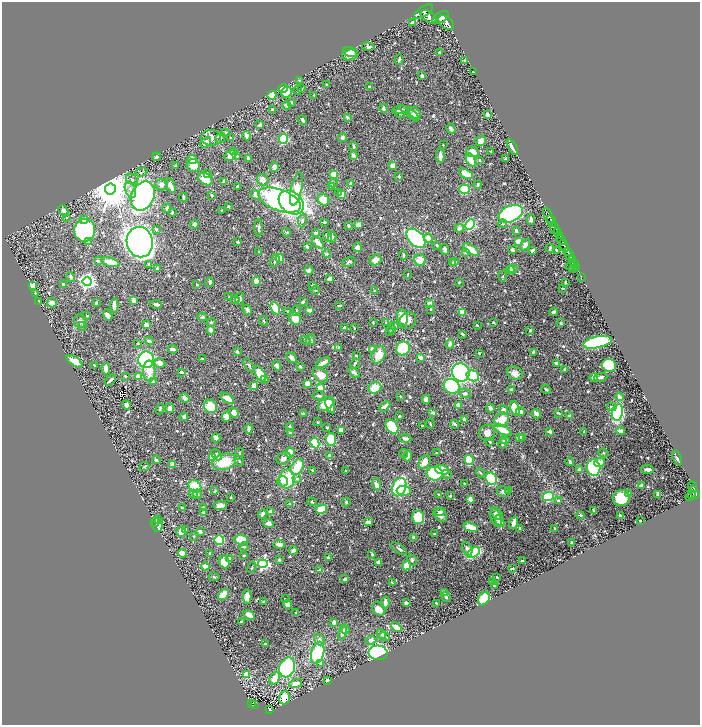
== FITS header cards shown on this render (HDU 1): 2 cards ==
NAXIS1  =                 1396
NAXIS2  =                 1446

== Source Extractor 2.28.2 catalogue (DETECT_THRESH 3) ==
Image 1396 x 1446 px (HDU 1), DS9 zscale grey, zoomed out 1/2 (1 PNG px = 2 x 2 image px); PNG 702 x 727 px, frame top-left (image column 1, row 1446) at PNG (2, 2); each listed source drawn as its Kron ellipse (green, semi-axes under 4 px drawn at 4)
Background 0.713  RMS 0.009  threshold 0.0269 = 3 sigma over >= 5 px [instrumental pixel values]
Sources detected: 814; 26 cannot appear on this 1/2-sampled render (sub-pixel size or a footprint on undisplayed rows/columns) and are neither listed nor drawn; of the other 788, the 500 brightest by FLUX_AUTO listed and drawn (288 fainter detections omitted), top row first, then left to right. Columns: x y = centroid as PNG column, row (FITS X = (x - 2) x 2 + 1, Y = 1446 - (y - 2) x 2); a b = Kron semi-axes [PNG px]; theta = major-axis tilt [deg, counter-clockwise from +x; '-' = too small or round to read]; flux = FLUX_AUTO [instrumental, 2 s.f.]
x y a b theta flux
423 12 11 5 32 3500
429 17 9 5 -35 4100
441 17 9 5 33 5300
412 23 3 3 - 3.4
446 23 9 5 -42 4500
368 47 6 4 -10 3.8
350 52 7 4 -13 8.2
439 52 4 3 - 2.7
350 55 8 5 12 8.3
399 60 5 3 - 4
465 61 2 2 - 11
473 72 2 2 - 2.2
422 76 4 2 - 6.3
300 81 4 3 - 6
326 85 3 2 - 2
369 87 4 3 - 2.3
283 88 5 3 - 52
301 88 3 2 - 1.8
298 90 4 3 - 1.8
287 92 5 5 - 45
272 95 4 4 - 38
314 95 2 2 - 2.5
291 102 4 3 - 2
287 105 4 4 - 4.3
383 108 5 3 - 3.9
273 109 4 3 - 2.4
400 110 8 3 8 8
415 113 6 5 - 10
400 114 5 3 - 2.1
487 115 3 3 - 16
413 116 7 3 -41 8.9
347 117 3 3 - 3.7
303 120 5 3 - 5.6
260 125 3 2 - 6.3
451 129 5 3 - 6.9
226 133 4 2 - 2
246 136 5 3 - 9.2
211 138 10 8 -6 8.8
220 138 5 5 - 4.3
230 138 2 2 - 2.2
342 138 4 3 - 6.8
283 139 5 4 - 130
481 141 5 5 - 9.1
205 142 6 4 41 17
443 145 2 2 - 2.9
353 146 5 3 - 4
513 147 8 2 -63 6.8
491 151 2 2 - 1.9
233 152 3 2 - 6
472 152 6 5 - 15
353 155 4 3 - 5.6
230 156 6 4 39 15
237 156 4 3 - 2.1
440 156 7 3 -89 10
157 157 4 3 - 2.4
248 158 4 3 - 5.1
505 158 3 2 - 3
192 160 5 4 - 26
471 160 7 4 -59 36
480 160 3 3 - 3.1
193 165 7 6 - 23
393 165 4 4 - 11
175 166 3 2 - 2.3
274 167 5 3 - 8.8
141 172 6 2 15 2
207 173 3 2 - 2
466 174 7 4 -27 32
334 175 4 3 - 40
399 176 2 2 - 2.4
132 179 6 5 - 4.7
205 179 7 5 -39 40
263 180 6 5 - 14
223 181 3 3 - 3.9
333 183 4 4 - 3.1
161 184 6 6 - 10
351 184 4 3 - 3.9
171 185 8 3 -68 17
478 185 4 3 - 2.4
331 186 4 3 - 8
237 187 2 2 - 3.2
110 189 5 5 - 7000
130 189 8 5 -69 9.1
296 189 17 5 78 36
464 189 5 4 - 110
338 193 3 3 - 1.8
255 194 5 3 - 9.8
342 194 4 3 - 22
212 195 3 2 - 3.2
143 196 15 11 65 590
183 198 4 2 - 2.8
280 200 22 10 -20 390
323 200 6 5 - 39
291 202 14 10 -40 570
228 206 3 2 - 2.3
167 208 4 3 - 6.2
64 211 6 3 -46 12
222 211 2 2 - 4.1
172 213 3 3 - 2.8
511 214 13 8 23 600
548 215 8 3 -66 1800
66 217 3 3 - 1.8
84 220 4 4 - 6.1
531 220 5 3 - 5
302 221 7 4 81 4.3
552 221 6 2 -64 1100
324 222 4 3 - 2
195 224 4 3 - 4
502 224 5 3 - 2.1
348 225 3 2 - 5.1
358 225 4 3 - 14
470 225 5 4 - 170
259 228 8 3 89 5.3
459 228 5 4 - 5.9
554 228 6 3 -87 370
156 229 4 3 - 2.7
85 230 11 10 - 300
516 230 2 2 - 6.8
287 232 5 3 - 1.8
557 232 3 2 - 620
316 233 3 2 - 3.2
327 236 5 3 - 7
560 236 3 1 - 320
332 237 6 3 90 2.8
416 238 11 7 -47 260
428 238 5 4 - 14
561 240 5 3 - 800
88 241 2 2 - 11
518 241 3 3 - 27
140 242 15 13 -80 2400
237 242 3 2 - 2
318 242 7 3 -46 20
437 245 4 3 - 2.8
525 245 7 4 58 7
307 246 3 2 - 4
564 246 6 3 -66 2000
357 247 5 4 - 8.2
550 248 4 2 - 3.5
471 249 9 4 -32 32
445 250 6 3 -76 7.7
512 250 3 2 - 5.1
533 250 3 2 - 5.1
556 250 3 2 - 2.6
259 251 2 2 - 1.7
567 251 2 2 - 620
465 253 3 3 - 2
327 254 4 4 - 2.2
403 255 4 2 - 3.1
569 255 5 3 - 1400
280 259 4 3 - 26
275 260 6 3 69 5
376 260 6 5 - 15
420 260 6 5 - 28
572 260 2 2 - 260
98 261 4 3 - 3.9
110 262 10 3 -17 27
349 262 7 4 22 3.9
455 262 4 3 - 3
452 263 3 3 - 3
149 264 4 3 - 2.2
574 264 2 1 - 140
570 266 5 2 - 3.8
577 268 2 2 - 60
157 269 4 3 - 3.6
510 269 4 3 - 1.9
513 269 4 3 - 2.4
574 269 3 2 - 2.9
309 270 4 4 - 6.1
407 275 2 2 - 1.9
503 276 5 3 - 1.8
71 277 5 3 - 4.1
582 278 2 1 - 8.7
329 279 3 3 - 13
87 281 4 4 - 680
256 281 4 3 - 17
210 282 5 3 - 4.8
459 282 2 2 - 2.5
565 282 3 2 - 2.5
63 284 3 2 - 2.5
33 285 3 3 - 11
197 285 2 2 - 2
312 285 3 2 - 2
563 288 3 2 - 2.1
315 290 4 2 - 1.7
375 291 2 2 - 3.4
35 293 2 2 - 4.2
229 297 3 2 - 1.8
239 299 6 4 87 6.4
133 300 3 3 - 13
235 300 4 3 - 2.9
39 301 2 2 - 1.7
303 302 3 2 - 2.2
52 303 5 4 - 13
96 303 4 3 - 2.5
429 303 4 3 - 8.4
156 304 6 3 -12 6.5
340 305 4 2 - 2.5
114 306 7 3 -87 12
275 308 6 4 -66 67
431 309 3 2 - 3.3
247 310 5 3 - 5.7
310 310 3 3 - 11
288 311 3 3 - 2.6
296 311 5 3 - 2
462 312 4 3 - 21
554 312 4 3 - 5.7
107 315 6 3 -59 8.4
87 316 2 2 - 2
202 317 5 3 - 3
295 318 7 5 -53 25
402 318 8 5 -82 20
80 321 7 6 - 6.4
264 321 5 3 - 1.7
408 321 9 7 42 13
211 322 5 4 - 2.4
373 322 3 2 - 1.8
493 322 3 3 - 2.2
385 323 4 3 - 1.8
561 323 3 2 - 3.1
146 325 3 3 - 13
477 325 3 2 - 1.8
82 326 4 3 - 1.9
395 326 4 3 - 3.8
344 328 3 3 - 5.8
354 328 3 2 - 2.1
392 329 4 4 - 2.3
211 330 4 3 - 7.5
530 331 3 3 - 2.2
389 332 2 2 - 1.7
462 334 3 2 - 1.9
305 340 5 4 - 2.6
310 340 5 4 - 3.1
149 341 4 3 - 7.3
597 342 14 5 12 190
138 343 3 3 - 1.8
450 344 4 3 - 7.6
338 347 4 3 - 1.7
173 349 5 3 - 5.9
372 349 4 4 - 8
403 349 7 6 - 160
237 351 3 2 - 3.3
533 352 4 3 - 2.2
479 353 2 2 - 3
356 355 3 3 - 1.9
379 355 9 6 64 29
292 358 6 4 -46 9.3
420 358 4 3 - 8.1
202 359 3 2 - 2
146 360 8 8 - 230
75 361 9 4 -34 24
160 363 6 4 -20 11
323 363 8 3 32 17
557 363 3 2 - 7.5
355 364 5 3 - 2.7
94 365 3 2 - 2
609 365 7 6 - 85
249 366 8 3 -54 3.5
277 366 5 3 - 11
300 366 4 2 - 2.2
106 369 6 4 -84 10
565 370 3 2 - 3.3
149 371 10 6 -86 21
181 372 3 2 - 5.6
354 372 6 4 -41 5.4
461 372 9 8 - 450
515 373 8 6 -25 12
260 374 9 4 -57 35
320 375 9 6 -45 23
125 376 2 2 - 1.9
473 376 6 5 - 77
139 377 4 3 - 20
594 377 4 3 - 7.4
601 377 6 4 7 4.9
265 379 4 3 - 2.1
110 380 6 2 40 7.4
153 381 4 3 - 7.5
307 384 4 3 - 15
254 386 4 3 - 13
452 386 8 7 - 140
320 388 4 3 - 14
375 388 6 5 - 35
546 389 5 2 - 3.1
511 390 2 2 - 9.2
465 393 6 5 - 4
319 396 6 3 -1 4.7
400 396 3 2 - 2.2
619 397 4 3 - 7.3
185 398 5 3 - 11
227 398 7 4 -34 19
426 399 4 4 - 8.6
326 404 9 5 32 40
126 405 4 3 - 10
330 405 8 4 -74 15
458 405 3 3 - 12
210 406 7 6 - 47
385 406 6 3 41 7.2
612 407 5 4 - 5.4
170 408 5 3 - 12
491 408 4 4 - 5
515 408 7 4 -72 36
160 409 5 3 - 4.4
504 410 5 3 - 7.3
234 412 5 4 - 15
520 412 4 3 - 8.6
617 412 8 5 80 140
433 413 2 2 - 14
558 413 3 2 - 2
303 414 4 3 - 4.6
536 414 5 3 - 9
569 415 4 3 - 4
399 416 2 2 - 3.8
184 417 4 3 - 7.7
226 417 5 4 - 12
464 419 3 2 - 5.9
502 420 8 6 37 28
317 422 3 3 - 1.9
430 424 5 3 - 2.2
455 424 5 2 - 3.6
422 426 2 2 - 4.9
290 427 4 2 - 5.6
392 427 8 5 -53 98
249 428 5 2 - 5.1
327 428 3 2 - 3
341 430 4 3 - 16
503 430 9 4 -27 38
621 431 4 3 - 9.8
550 432 3 3 - 4.7
584 432 4 3 - 2.1
290 433 4 3 - 2.9
487 433 8 8 - 11
519 437 3 3 - 7.7
522 437 3 3 - 3.8
216 438 4 3 - 3.9
405 438 6 3 -3 5.2
331 439 6 5 - 65
505 440 4 4 - 5.7
490 442 3 2 - 2.2
315 443 5 4 - 110
503 443 5 3 - 3.1
290 452 5 4 - 15
239 453 6 3 78 2.8
436 453 2 2 - 1.8
603 453 5 3 - 1.9
404 454 4 3 - 2.2
217 455 6 4 -48 8.4
329 456 3 3 - 8.7
408 456 5 3 - 13
212 457 4 4 - 36
284 458 7 6 - 7.7
677 458 8 3 -69 4.2
156 460 4 3 - 3.5
469 460 5 4 - 66
239 461 6 3 -63 3.3
224 462 12 8 14 60
425 462 7 5 60 17
570 462 4 2 - 2.7
600 463 5 3 - 18
172 464 3 2 - 20
144 467 5 3 - 2.7
297 467 8 6 59 60
594 468 8 6 -81 150
647 469 6 3 -5 9
312 470 3 2 - 1.7
442 470 7 4 -14 24
580 470 3 3 - 11
345 471 3 2 - 2.4
480 473 5 2 - 2
435 474 8 7 - 180
447 475 5 3 - 2.4
287 479 9 8 - 78
297 479 4 4 - 2.6
491 479 6 5 - 160
283 481 5 5 - 7.1
376 484 6 3 -72 9.4
465 484 3 2 - 3.1
641 485 3 2 - 8
195 486 7 5 -37 73
693 486 5 2 - 220
399 487 9 6 68 150
509 490 3 3 - 3
694 490 3 2 - 260
215 491 4 2 - 2.2
404 491 7 5 -3 25
503 492 6 5 - 4.9
629 493 3 3 - 7.3
193 494 4 4 - 4
197 494 4 3 - 4.5
439 494 3 2 - 3
658 494 3 2 - 8.6
692 494 3 2 - 210
696 494 4 2 - 510
450 496 3 2 - 2
548 496 6 4 7 160
691 496 5 3 - 360
231 498 2 2 - 2.1
621 498 8 8 - 53
470 499 3 3 - 13
558 501 3 3 - 4.1
312 502 5 3 - 1.8
346 502 4 3 - 2.3
290 504 3 2 - 4.8
220 505 7 3 6 15
203 507 3 2 - 1.8
182 508 4 3 - 2.8
321 509 5 4 - 61
594 511 4 2 - 1.8
271 512 3 3 - 17
440 512 5 3 - 5.4
204 513 3 2 - 4.4
262 514 4 2 - 9.7
497 514 7 4 -51 4
440 515 8 5 -48 11
580 515 4 4 - 2.8
620 515 3 2 - 5.1
418 517 6 6 - 72
496 518 9 5 -70 9.5
159 520 3 3 - 3
640 520 2 2 - 3.7
500 521 6 4 -62 14
155 522 5 3 - 2.2
368 522 5 3 - 6.8
514 523 6 3 69 9.1
269 524 5 4 - 6.4
157 525 7 5 -80 9.8
471 527 7 3 -17 36
520 528 3 2 - 4.2
185 529 4 3 - 1.7
555 529 3 3 - 3.2
200 531 3 3 - 7.3
181 532 5 4 - 11
434 533 3 3 - 2
194 536 3 2 - 1.7
414 537 3 2 - 6.7
219 540 5 5 - 84
241 540 7 5 -8 45
572 543 3 2 - 7.6
279 544 6 3 -6 11
244 547 4 3 - 2.1
399 549 9 3 -34 4.6
467 549 7 4 -68 7.1
293 550 4 3 - 13
182 553 4 4 - 14
210 553 2 2 - 2
474 553 7 4 32 140
372 554 3 2 - 2.7
244 555 3 3 - 2
229 558 3 3 - 2.5
328 558 3 2 - 6.4
279 560 3 3 - 3
412 560 6 4 -63 5.5
522 561 3 2 - 5
224 562 6 5 - 20
378 562 3 3 - 9.3
263 564 4 4 - 300
205 566 4 3 - 11
407 566 4 4 - 52
252 567 6 3 68 2.3
513 569 3 2 - 2.8
319 570 2 2 - 13
214 577 5 3 - 1.9
497 577 2 2 - 1.8
345 579 3 2 - 5.7
492 582 2 2 - 1.7
392 583 3 2 - 2.3
494 586 2 2 - 3.3
444 593 3 3 - 2.3
224 594 7 4 49 26
247 597 7 4 -89 11
446 597 5 3 - 2.5
285 599 3 3 - 2.5
484 599 7 5 55 53
263 602 3 3 - 3.8
385 602 6 3 79 13
406 603 4 3 - 4.4
436 603 2 2 - 1.8
288 604 5 4 - 10
379 609 7 5 -42 20
296 613 3 2 - 2.2
249 615 6 4 -30 16
241 622 3 2 - 2.1
334 622 4 3 - 6.4
396 627 6 2 -35 20
345 630 4 3 - 3.2
342 632 8 4 75 7.6
381 634 5 4 - 3.9
384 637 6 4 -13 4.2
319 640 6 4 -50 5.8
371 640 5 4 - 6
265 644 3 3 - 6.1
318 653 11 6 75 120
378 653 9 7 -3 340
321 663 3 3 - 2.4
287 667 10 7 73 250
247 675 3 3 - 47
274 678 7 4 62 24
328 680 3 2 - 3.5
296 683 7 4 16 15
284 697 7 5 72 44
252 704 4 3 - 120
255 704 2 1 - 18
269 710 4 2 - 160
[288 fainter detections neither listed nor drawn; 26 sub-pixel or undisplayed-footprint detections neither listed nor drawn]